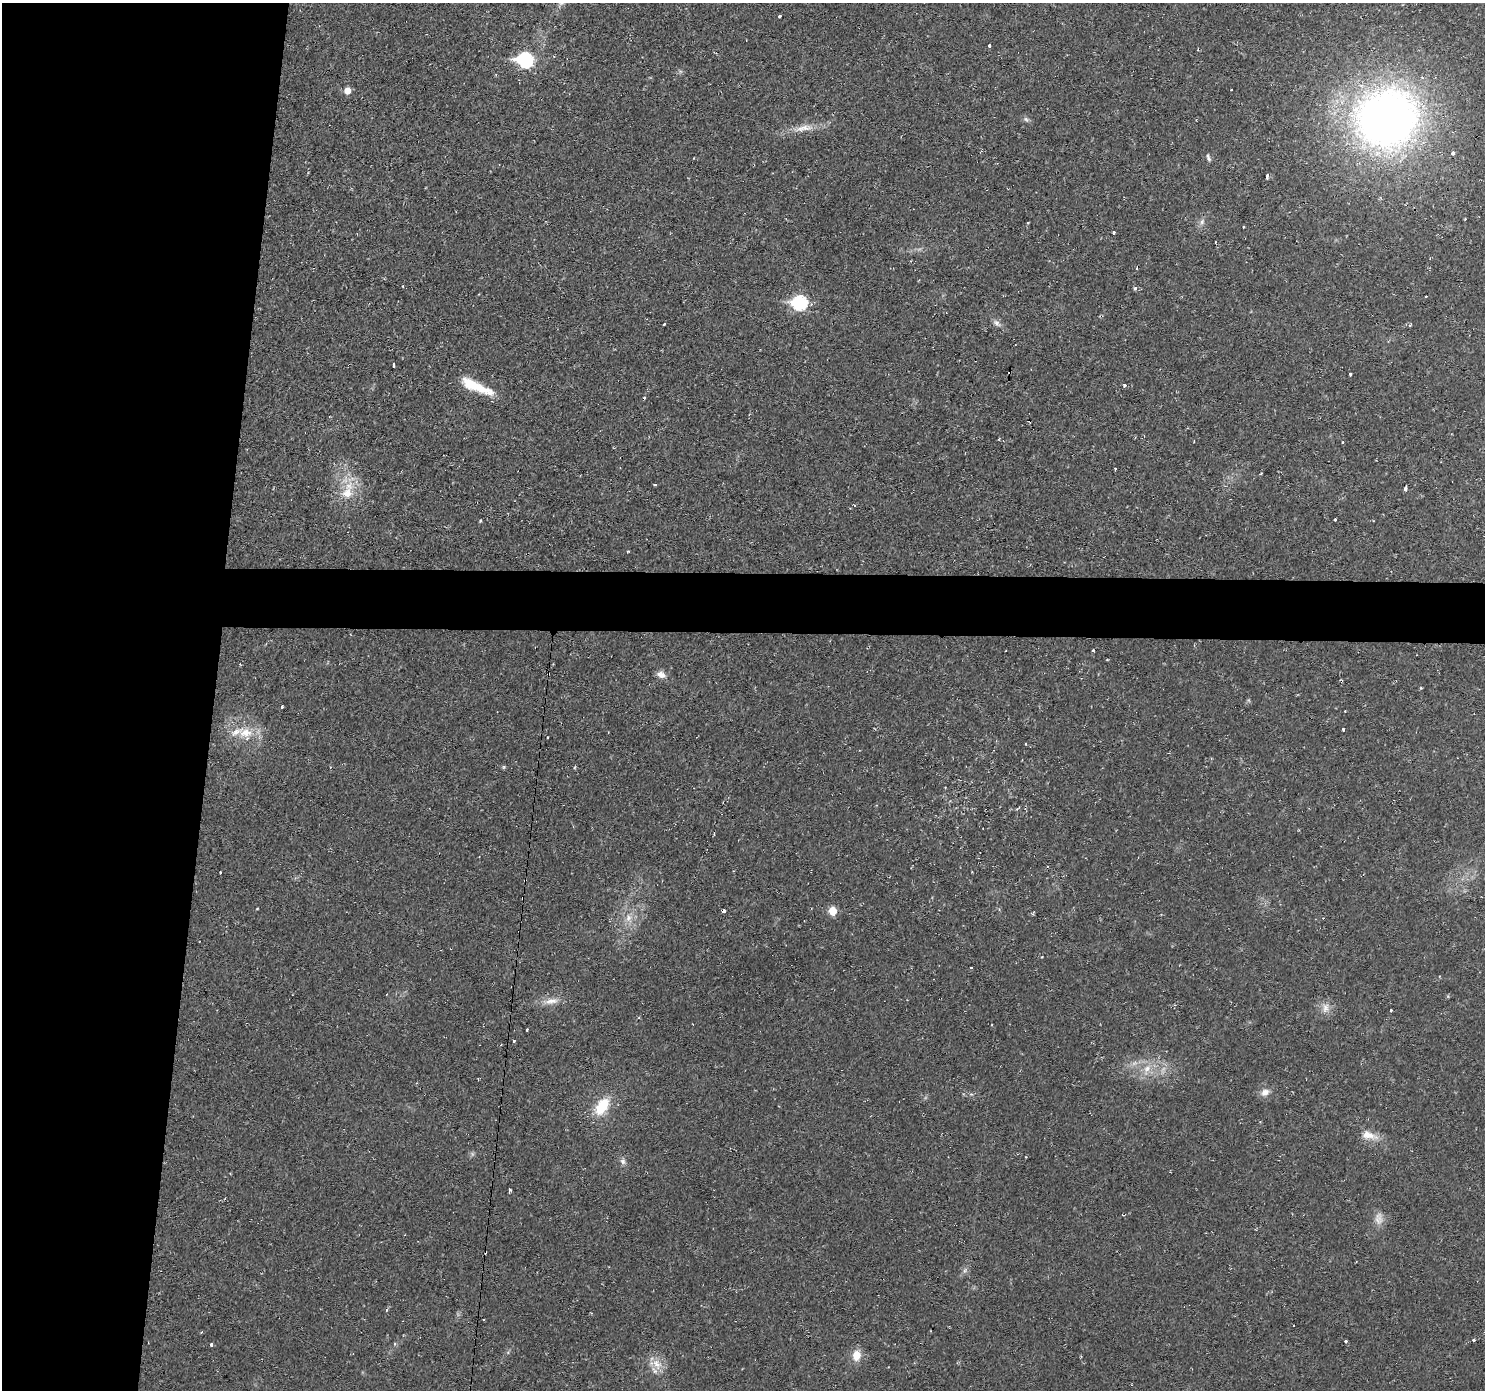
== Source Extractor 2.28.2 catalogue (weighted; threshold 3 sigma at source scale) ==
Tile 4 of 3 x 3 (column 1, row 2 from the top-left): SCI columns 1-1483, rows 1492-2879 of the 4448 x 4473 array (HDU 1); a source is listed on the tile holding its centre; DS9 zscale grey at full resolution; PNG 1487 x 1392 px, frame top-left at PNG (2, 3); no overlay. Shown black and unused: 18% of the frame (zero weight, under 2 of 3 exposures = <1% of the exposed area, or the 3 px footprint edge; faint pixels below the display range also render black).
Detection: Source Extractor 2.28.2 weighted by HDU 2 'WHT'; one run over the whole footprint, this tile lists its part. Background 0.0201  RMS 0.006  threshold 0.0269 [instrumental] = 3 sigma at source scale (4.5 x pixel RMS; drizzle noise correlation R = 1.50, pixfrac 1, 0.05/0.05 arcsec/px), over >= 5 px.
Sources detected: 81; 3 too faint to see at this stretch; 11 cosmic-ray / hot-pixel residue — not listed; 2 inside a brighter listed object's ellipse — not listed separately; the other 65 listed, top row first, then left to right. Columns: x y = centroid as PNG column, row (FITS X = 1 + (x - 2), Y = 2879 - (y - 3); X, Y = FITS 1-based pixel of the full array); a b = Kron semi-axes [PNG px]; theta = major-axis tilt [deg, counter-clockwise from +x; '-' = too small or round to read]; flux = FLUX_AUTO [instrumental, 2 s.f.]
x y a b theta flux
779 16 3 3 - 5.1
990 46 3 3 - 3.2
525 60 8 7 - 94
347 90 6 6 - 6
1232 90 3 3 - 0.79
1387 118 50 47 23 470
1026 119 9 6 -28 1.7
804 128 28 9 9 8.7
1453 153 4 3 - 3.9
1208 157 11 4 -68 1.5
1267 176 4 3 - 4.4
1202 222 9 7 73 2.3
1114 232 3 3 - 1
1215 242 3 2 - 0.51
1137 268 4 2 - 1.8
403 286 3 2 - 0.62
1135 289 4 3 - 3.5
799 303 8 7 - 96
997 323 12 7 -35 2.6
664 324 3 3 - 1.5
394 365 4 3 - 4.2
1350 374 4 3 - 2.9
473 385 35 12 -25 19
1124 385 3 3 - 2.9
1261 473 4 2 - 0.5
1405 489 4 3 - 4.7
347 493 19 16 28 13
1335 519 3 3 - 2.5
480 521 4 3 - 0.71
628 551 4 3 - 0.53
661 675 12 8 -25 4
1421 688 4 3 - 0.53
282 706 3 3 - 1.9
1345 711 3 3 - 0.67
1343 729 3 3 - 1.9
245 733 21 16 -7 14
547 737 3 3 - 1.7
504 767 5 5 - 0.78
220 872 3 2 - 1.1
525 881 3 3 - 0.68
523 898 3 2 - 0.9
724 911 4 3 - 8.3
832 911 6 5 - 13
628 918 13 10 -83 6.4
971 968 3 3 - 1.4
551 1001 24 9 9 6.7
1325 1008 14 9 -77 4.6
1391 1010 3 3 - 8.3
527 1030 3 3 - 1.3
514 1041 3 3 - 1.5
1147 1069 17 9 64 7.5
1265 1092 11 9 31 4.4
602 1106 21 12 54 20
1369 1135 24 10 -16 8.4
623 1161 9 7 -75 2.2
509 1191 5 3 - 2.5
1379 1218 18 11 87 5.5
965 1270 9 4 55 1.7
387 1310 5 3 - 0.71
484 1319 3 2 - 0.52
1473 1340 3 3 - 2.4
1345 1341 3 3 - 3.4
211 1344 3 3 - 4.7
856 1355 13 10 79 7.8
657 1364 17 12 -67 8.4
Overlapping masked pixels (flux is a lower limit): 2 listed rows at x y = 525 881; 523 898
Unlisted compact peaks at least as high as the median listed source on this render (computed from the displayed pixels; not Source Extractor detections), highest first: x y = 1093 650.